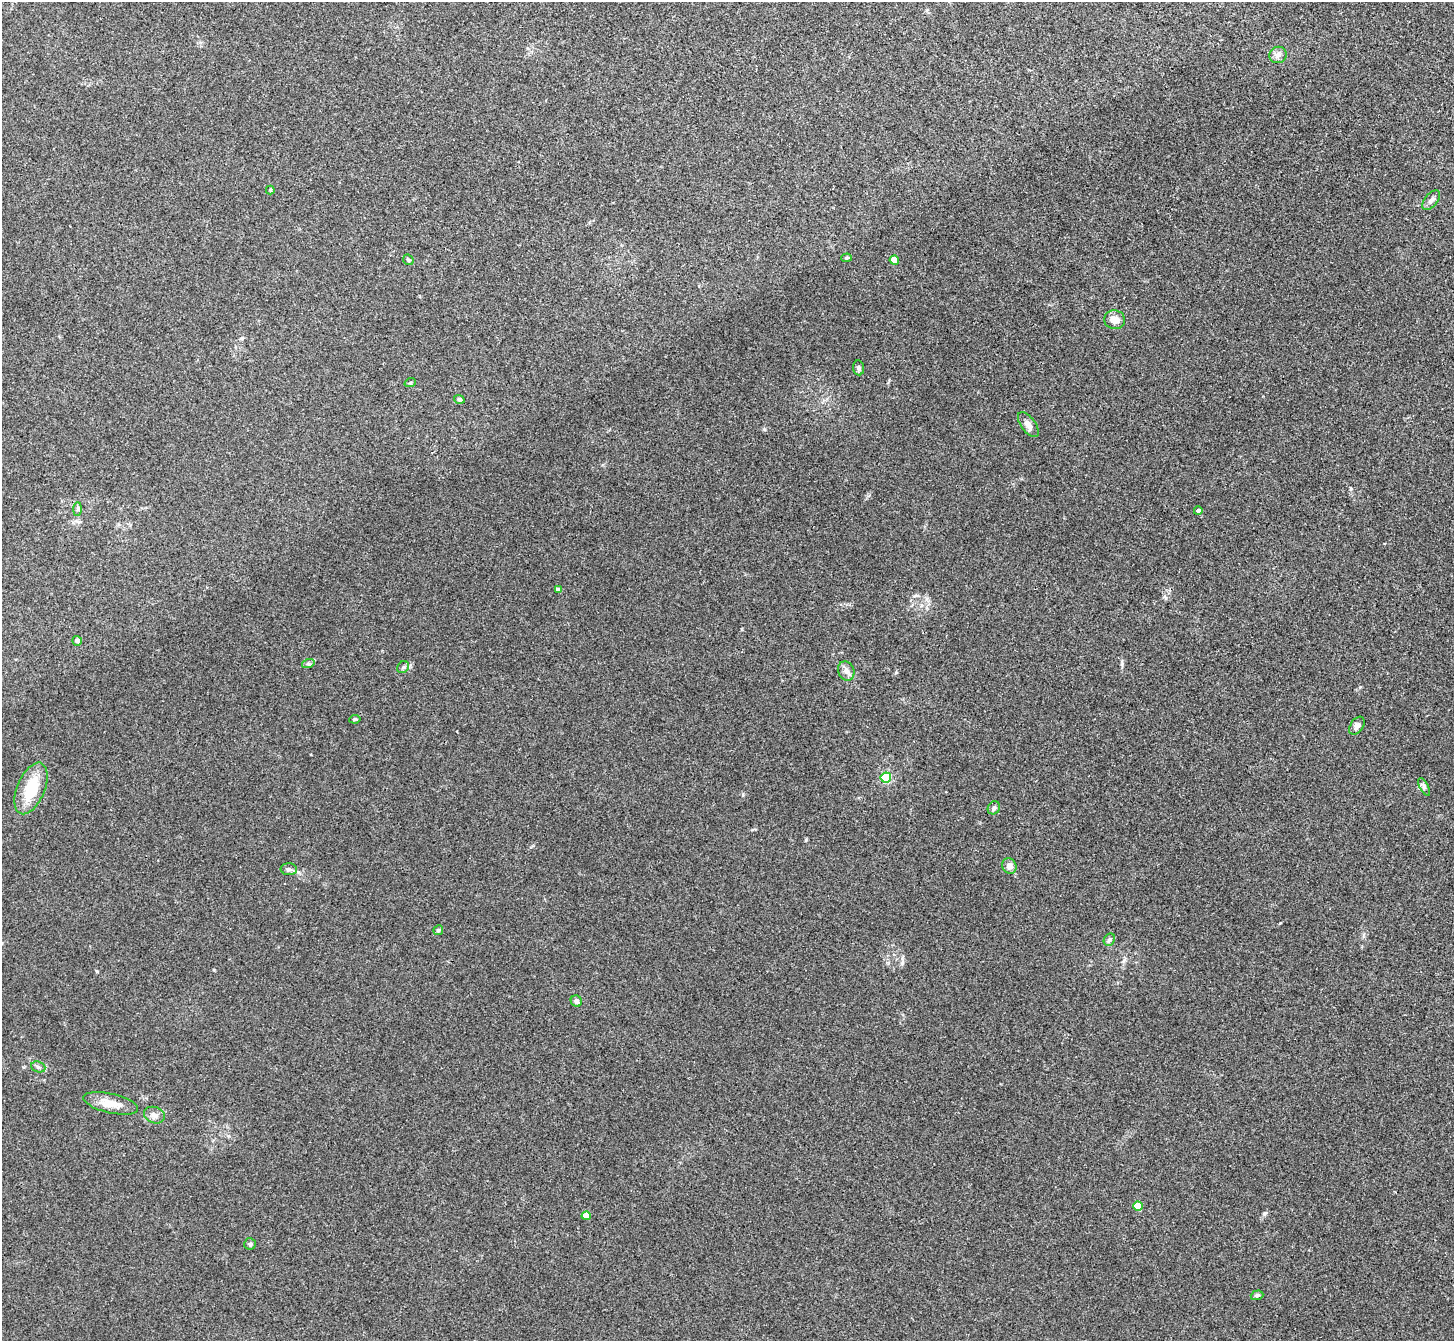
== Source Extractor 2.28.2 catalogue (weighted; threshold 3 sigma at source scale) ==
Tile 10 of 4 x 4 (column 2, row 3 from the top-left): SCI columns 1455-2906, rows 1496-2834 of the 5811 x 5806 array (HDU 1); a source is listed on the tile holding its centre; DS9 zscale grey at full resolution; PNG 1456 x 1343 px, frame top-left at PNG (2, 2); each listed source drawn as its Kron ellipse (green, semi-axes under 4 px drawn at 4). Shown black and unused: <1% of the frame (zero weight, under 3 of 4 exposures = <1% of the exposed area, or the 3 px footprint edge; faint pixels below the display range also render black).
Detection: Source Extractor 2.28.2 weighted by HDU 2 'WHT'; one run over the whole footprint, this tile lists its part. Background 0.0166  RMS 0.0046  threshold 0.0206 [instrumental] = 3 sigma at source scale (4.5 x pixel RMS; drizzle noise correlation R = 1.50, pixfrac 1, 0.05/0.05 arcsec/px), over >= 5 px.
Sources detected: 36; all 36 listed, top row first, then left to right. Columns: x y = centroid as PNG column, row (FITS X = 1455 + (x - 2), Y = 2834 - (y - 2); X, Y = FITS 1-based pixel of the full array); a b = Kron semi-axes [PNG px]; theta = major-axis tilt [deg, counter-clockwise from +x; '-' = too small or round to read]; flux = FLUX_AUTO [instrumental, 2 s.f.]
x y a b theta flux
1278 55 9 8 - 2.2
270 190 4 4 - 0.58
1431 200 11 6 50 1.9
846 258 5 4 - 0.62
408 260 6 4 -45 0.64
894 260 4 4 - 7.8
1115 320 10 9 - 4.1
859 368 7 5 -82 1
410 383 6 3 18 0.48
459 399 5 4 - 0.89
1028 425 14 7 -54 2.8
78 509 7 4 89 0.86
1198 511 4 4 - 1.5
558 590 4 4 - 2
77 641 5 5 - 1.3
308 664 6 4 18 0.79
403 667 6 5 - 0.84
846 671 10 8 -65 2.2
355 719 5 4 - 0.76
1357 726 10 6 55 1.9
886 778 5 5 - 42
1424 787 10 4 -62 1
31 788 27 14 67 16
994 808 7 6 - 1.3
1009 866 8 7 - 2.5
289 869 8 6 -2 1.3
438 930 5 4 - 0.76
1109 940 6 5 - 1.3
576 1001 6 5 - 1.5
38 1067 7 5 -20 1
111 1103 28 9 -13 7.1
154 1115 11 8 -21 2.5
1138 1206 5 4 - 13
586 1216 4 4 - 6
250 1244 5 5 - 0.71
1257 1295 6 4 18 1.1
Unlisted compact peaks at least as high as the median listed source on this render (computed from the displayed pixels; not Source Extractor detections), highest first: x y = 1122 664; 806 840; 902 963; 97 971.